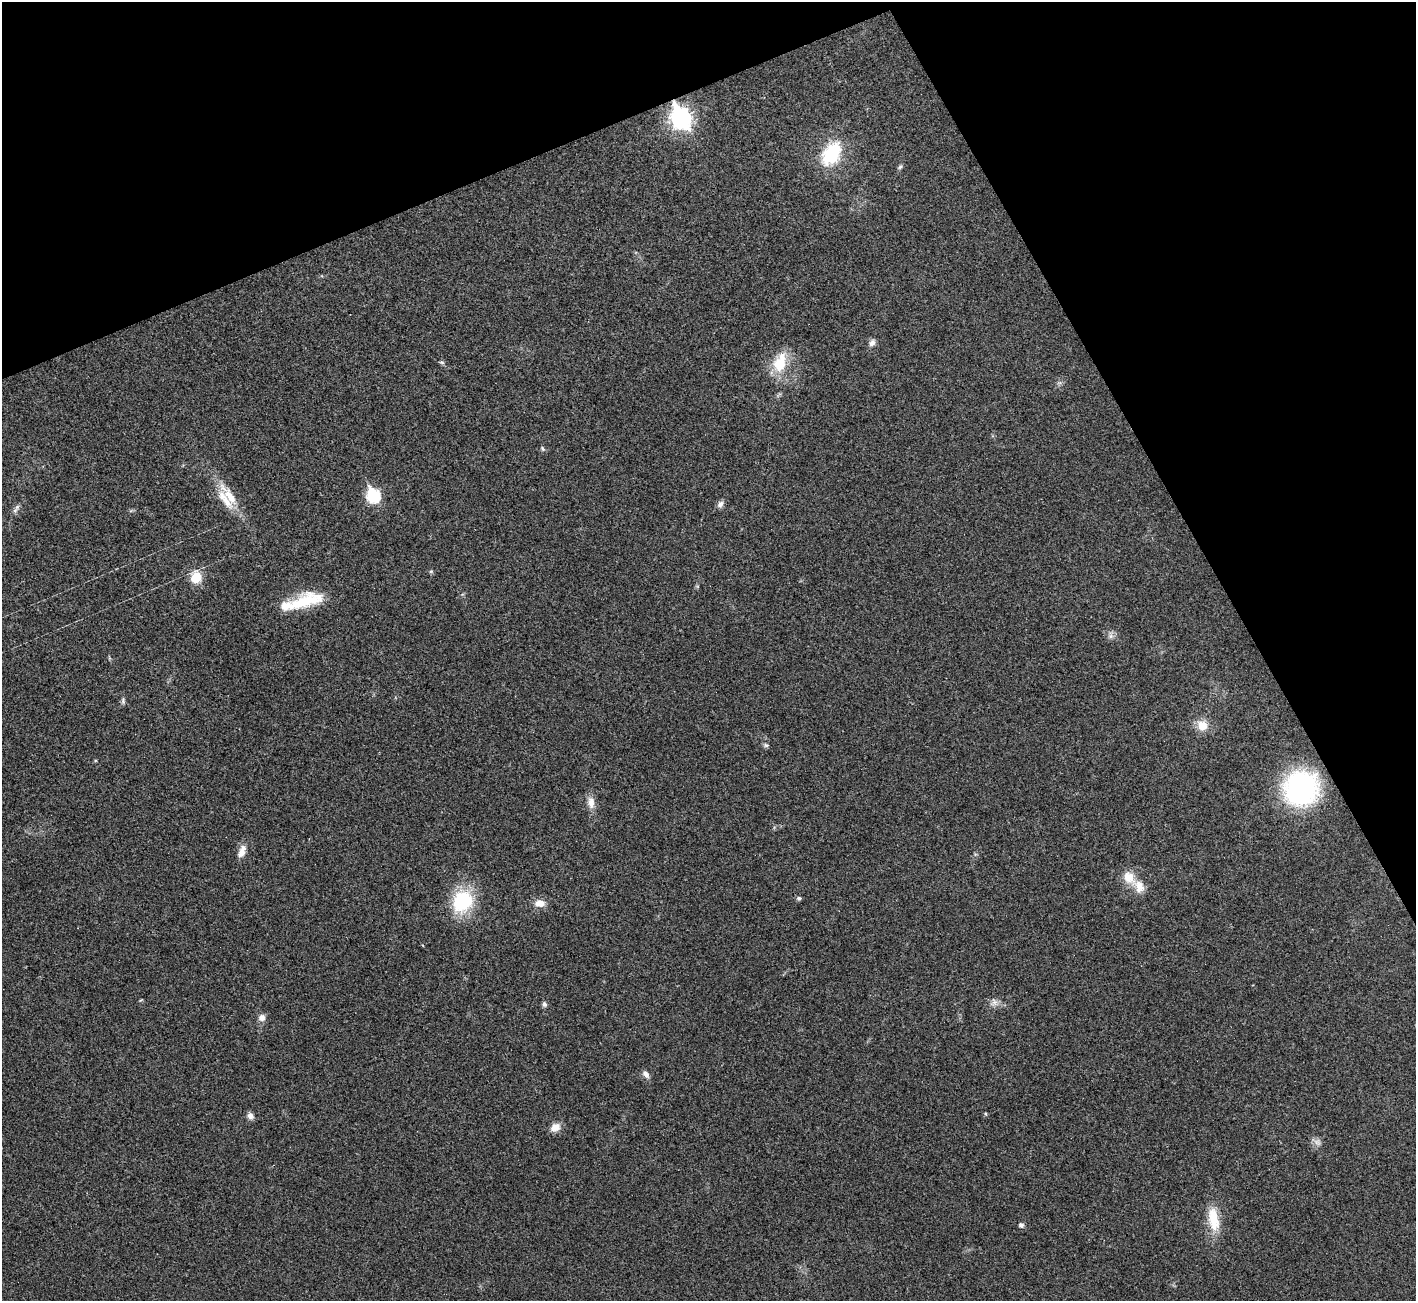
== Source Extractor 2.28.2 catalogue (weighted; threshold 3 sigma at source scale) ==
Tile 3 of 4 x 4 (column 3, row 1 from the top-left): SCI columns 2869-4282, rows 4090-5388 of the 5742 x 5715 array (HDU 1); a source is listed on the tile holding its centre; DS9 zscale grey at full resolution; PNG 1418 x 1303 px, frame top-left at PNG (2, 2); no overlay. Shown black and unused: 23% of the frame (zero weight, under 3 of 4 exposures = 2% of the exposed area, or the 3 px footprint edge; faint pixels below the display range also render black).
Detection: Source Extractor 2.28.2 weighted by HDU 2 'WHT'; one run over the whole footprint, this tile lists its part. Background 0.0213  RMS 0.0044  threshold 0.0197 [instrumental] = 3 sigma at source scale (4.5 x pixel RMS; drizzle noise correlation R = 1.50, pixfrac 1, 0.05/0.05 arcsec/px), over >= 5 px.
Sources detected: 43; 3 inside a brighter listed object's ellipse — not listed separately; the other 40 listed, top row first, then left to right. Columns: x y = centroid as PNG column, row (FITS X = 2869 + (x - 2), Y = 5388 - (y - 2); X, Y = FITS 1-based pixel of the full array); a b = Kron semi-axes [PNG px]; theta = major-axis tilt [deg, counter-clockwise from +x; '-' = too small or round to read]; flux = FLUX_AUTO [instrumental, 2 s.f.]
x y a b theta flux
681 118 10 8 -64 220
831 154 30 19 60 25
900 167 8 5 38 0.88
872 342 11 8 62 2
442 362 7 5 -20 0.82
780 363 23 14 73 16
1059 383 7 4 18 0.91
543 449 8 5 -55 0.78
373 495 8 7 - 52
230 496 46 11 -55 12
720 504 9 7 55 1.9
17 507 9 6 75 1.6
431 571 6 5 - 0.66
196 577 16 13 87 8.4
697 586 6 4 -18 0.46
304 601 43 16 16 21
1111 635 12 8 78 2.1
109 658 6 4 -72 0.54
123 701 10 5 85 1.1
1202 725 14 13 - 6.8
766 745 8 5 -2 0.98
1301 788 24 23 - 120
591 802 17 9 -87 4.3
242 851 18 9 70 4.1
1129 877 20 14 -50 7.8
799 898 5 5 - 1.2
462 901 23 19 58 35
540 903 13 9 -4 4.3
422 945 4 3 - 0.38
141 1000 5 3 - 0.46
994 1003 13 12 - 3
544 1004 7 6 - 1.3
262 1018 10 9 - 2.6
646 1074 11 6 -54 2.2
985 1114 5 4 - 0.57
250 1116 10 8 -66 2
555 1127 13 10 25 4
1317 1142 11 10 - 2.4
1213 1219 33 13 -82 14
1021 1225 5 5 - 1.5
Overlapping masked pixels (flux is a lower limit): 1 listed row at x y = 681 118